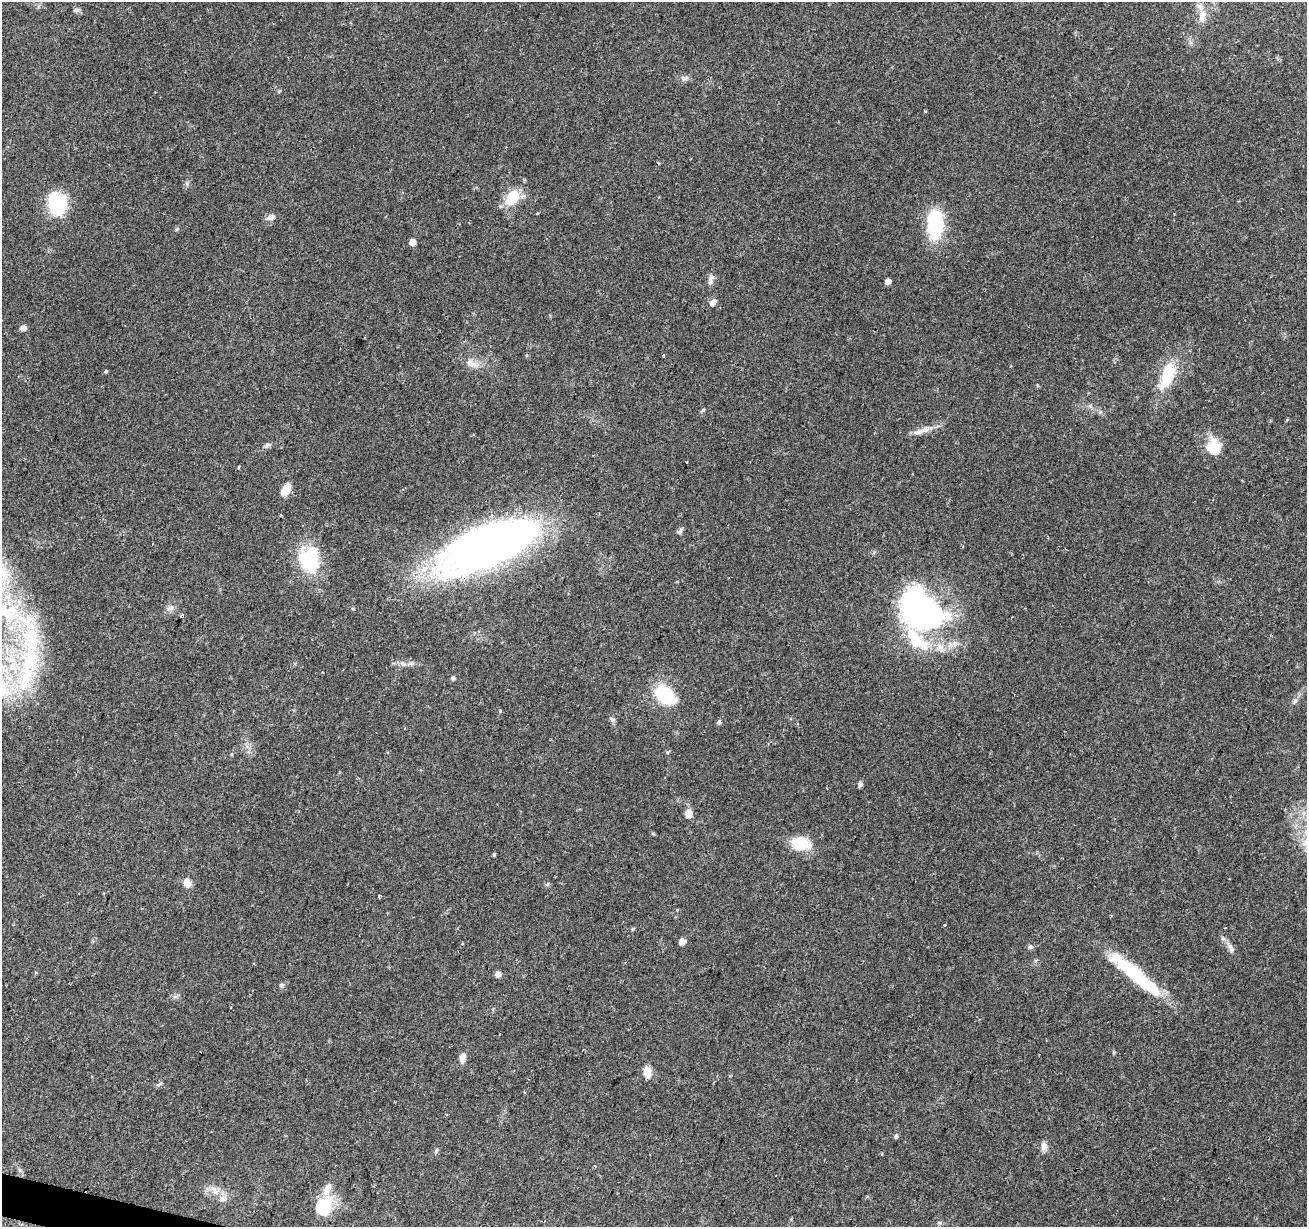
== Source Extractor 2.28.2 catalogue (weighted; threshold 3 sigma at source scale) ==
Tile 7 of 4 x 4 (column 3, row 2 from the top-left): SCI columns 2612-3916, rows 2671-3895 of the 5230 x 5403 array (HDU 1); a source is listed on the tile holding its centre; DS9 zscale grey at full resolution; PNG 1309 x 1229 px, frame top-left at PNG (2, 2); no overlay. Shown black and unused: <1% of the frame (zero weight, under 2 of 3 exposures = <1% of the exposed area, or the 3 px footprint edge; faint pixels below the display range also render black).
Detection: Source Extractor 2.28.2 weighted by HDU 2 'WHT'; one run over the whole footprint, this tile lists its part. Background 0.0965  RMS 0.0063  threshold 0.0282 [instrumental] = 3 sigma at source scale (4.5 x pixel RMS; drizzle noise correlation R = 1.50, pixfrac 1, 0.0396/0.0396 arcsec/px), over >= 5 px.
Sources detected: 70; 4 inside a brighter object's white glare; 1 cosmic-ray / hot-pixel residue — not listed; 5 inside a brighter listed object's ellipse — not listed separately; the other 60 listed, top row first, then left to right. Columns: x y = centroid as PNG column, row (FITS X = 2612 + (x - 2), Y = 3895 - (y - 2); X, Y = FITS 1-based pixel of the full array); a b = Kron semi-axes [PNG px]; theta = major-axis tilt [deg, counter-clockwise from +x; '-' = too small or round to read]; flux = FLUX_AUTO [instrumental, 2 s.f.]
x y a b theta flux
1202 16 18 9 80 6.2
685 78 9 4 19 1.5
512 198 18 13 57 16
57 203 29 22 -71 26
270 217 12 7 26 2.9
935 224 36 18 89 34
412 242 5 5 - 5.8
711 277 9 7 55 2.3
888 281 5 4 - 3.4
713 302 9 6 40 3
23 328 5 5 - 3.1
526 355 5 3 - 0.55
664 355 5 2 - 0.56
472 364 21 8 -22 5.4
106 371 5 4 - 0.65
1167 375 34 14 71 25
703 410 6 4 45 0.83
919 432 17 7 19 4.3
267 445 10 4 27 1.5
1216 450 29 13 -78 12
238 467 4 2 - 0.55
286 490 13 8 56 8.8
680 532 9 5 35 1.4
486 547 92 35 22 380
310 559 30 24 88 34
3 574 18 8 -41 8.3
170 608 11 6 8 2.4
6 612 40 19 -33 34
919 614 70 29 86 91
182 616 3 3 - 6.3
411 663 7 4 -17 1.3
29 665 92 22 77 70
453 678 5 5 - 1.1
665 695 21 14 -32 36
1295 701 7 4 45 1.4
612 719 8 6 -49 1.5
719 722 7 5 89 1.1
231 754 5 3 - 0.51
860 784 6 6 - 1.6
689 813 7 7 - 6.3
801 844 15 10 -4 25
494 854 4 3 - 0.9
187 883 10 8 -56 4.7
379 896 4 3 - 1.8
945 925 3 3 - 2.1
632 929 5 4 - 0.79
682 941 5 5 - 4.3
1030 947 7 6 - 1.4
1231 948 13 6 -74 2.6
498 974 7 6 - 2.5
1135 974 70 12 -40 50
282 985 7 5 33 1.3
462 1058 12 7 85 3.5
647 1072 11 7 -78 7.4
160 1084 6 4 20 0.95
896 1136 6 5 - 1.1
1044 1146 12 8 -86 3.1
882 1154 3 3 - 0.7
214 1190 14 6 -55 4.1
324 1207 26 19 65 21
Overlapping masked pixels (flux is a lower limit): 2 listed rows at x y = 486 547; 182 616
Isophote crosses this tile's border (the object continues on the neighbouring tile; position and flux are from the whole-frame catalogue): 2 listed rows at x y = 3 574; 6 612
Unlisted compact peaks at least as high as the median listed source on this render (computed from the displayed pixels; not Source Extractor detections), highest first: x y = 177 229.